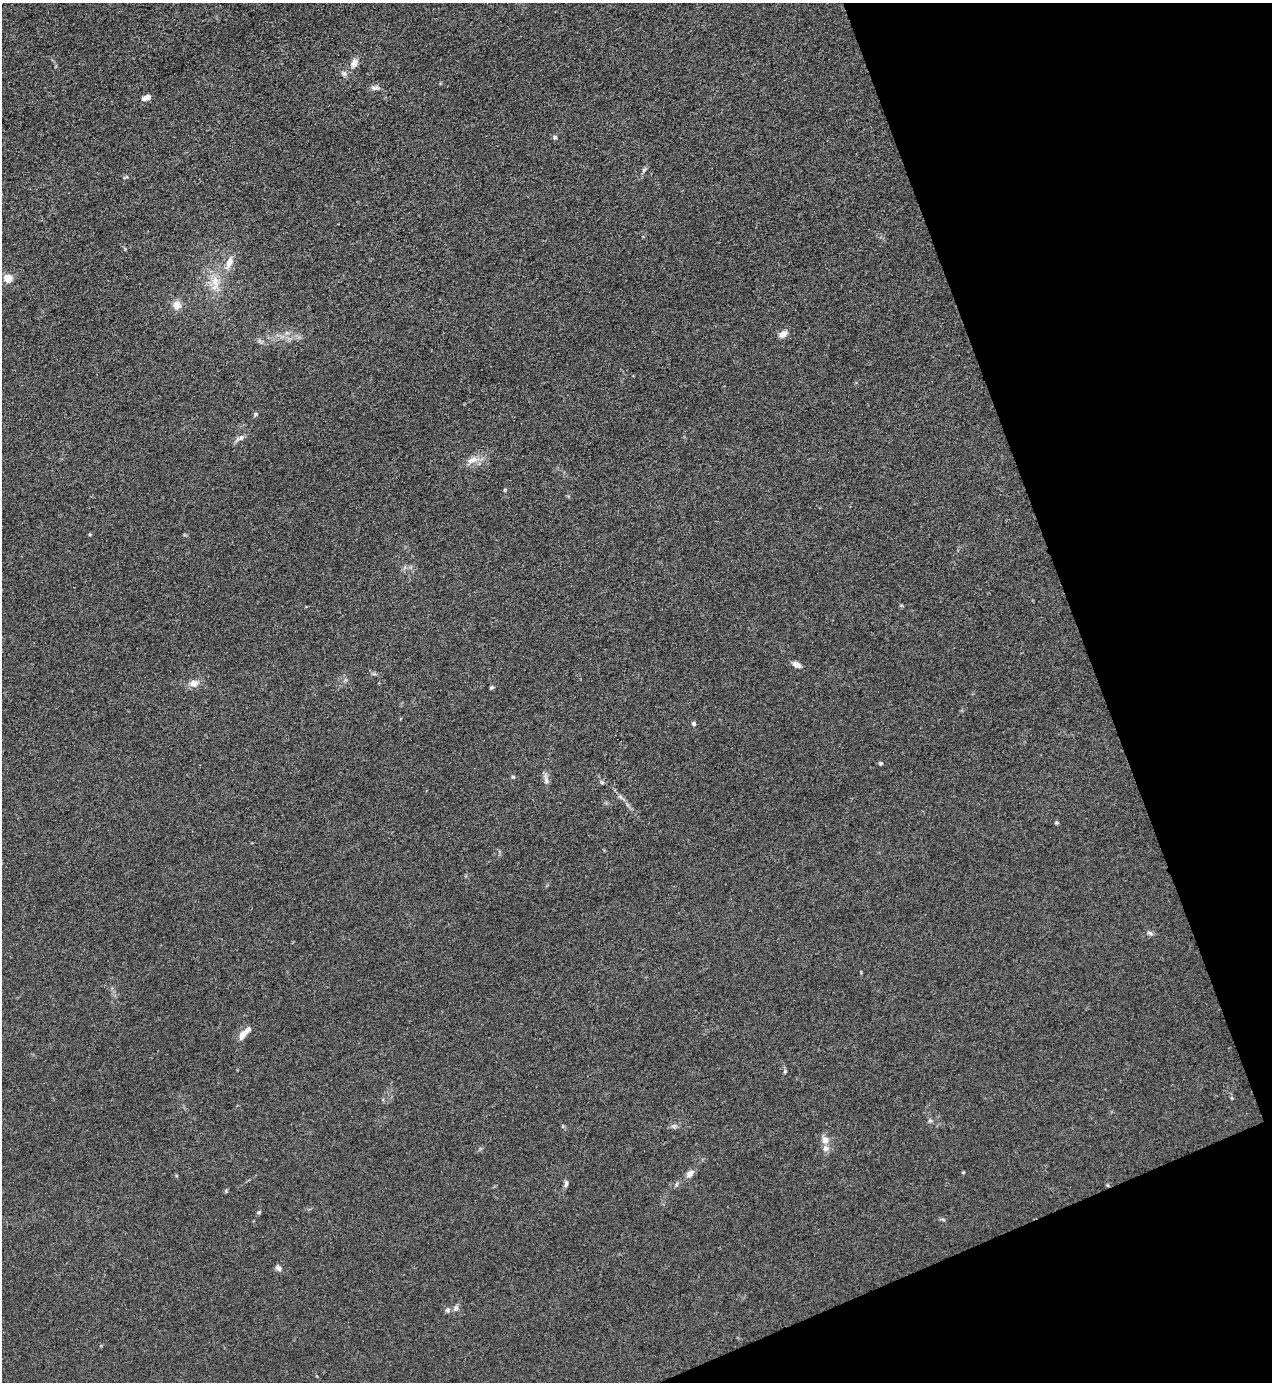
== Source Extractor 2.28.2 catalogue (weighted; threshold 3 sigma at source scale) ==
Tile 12 of 4 x 4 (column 4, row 3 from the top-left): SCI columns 4091-5360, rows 1382-2761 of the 5510 x 5523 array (HDU 1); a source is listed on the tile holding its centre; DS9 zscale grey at full resolution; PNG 1274 x 1384 px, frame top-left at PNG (2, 3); no overlay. Shown black and unused: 19% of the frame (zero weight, under 3 of 4 exposures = <1% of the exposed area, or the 3 px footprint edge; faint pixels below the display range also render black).
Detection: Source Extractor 2.28.2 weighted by HDU 2 'WHT'; one run over the whole footprint, this tile lists its part. Background 0.0432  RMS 0.0049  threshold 0.0221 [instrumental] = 3 sigma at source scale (4.5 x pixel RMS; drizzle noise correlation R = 1.50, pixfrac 1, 0.05/0.05 arcsec/px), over >= 5 px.
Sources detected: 43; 2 inside a brighter listed object's ellipse — not listed separately; the other 41 listed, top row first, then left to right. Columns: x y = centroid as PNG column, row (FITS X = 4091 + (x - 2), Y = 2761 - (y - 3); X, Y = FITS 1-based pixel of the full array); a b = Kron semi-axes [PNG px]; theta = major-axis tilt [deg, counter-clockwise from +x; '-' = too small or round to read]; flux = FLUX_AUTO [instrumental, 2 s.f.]
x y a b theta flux
354 63 11 7 65 3.8
343 73 7 4 -18 1.1
375 88 13 5 -6 1.9
147 97 5 4 - 3.5
555 137 6 5 - 1.1
644 170 7 4 46 0.98
125 177 8 4 21 0.67
229 263 15 8 72 4.8
8 278 5 5 - 21
215 283 26 11 88 8.9
177 305 10 9 - 4.5
783 334 11 7 37 3.2
256 414 5 5 - 0.76
241 438 10 7 38 1.9
472 460 19 8 18 4.7
505 490 4 4 - 0.57
90 534 4 4 - 0.59
797 665 12 7 -27 2.2
374 674 6 4 -17 0.84
194 683 11 9 6 3.8
491 688 5 4 - 0.8
693 723 5 5 - 0.96
881 763 5 5 - 0.83
513 777 5 5 - 0.65
546 780 12 6 -80 2.1
602 782 6 5 - 0.91
1056 823 5 4 - 0.67
1149 933 8 5 -18 1.2
244 1033 22 7 47 4.3
785 1071 5 4 - 0.66
1232 1098 5 3 - 0.53
674 1126 8 6 21 1.3
825 1140 9 9 - 3.5
963 1172 5 3 - 0.44
690 1173 12 7 42 2.6
566 1183 9 5 86 1.4
677 1184 6 4 72 0.77
259 1212 6 4 43 0.71
279 1268 8 6 -37 1.7
456 1308 8 7 - 1.8
447 1310 7 6 - 1.3